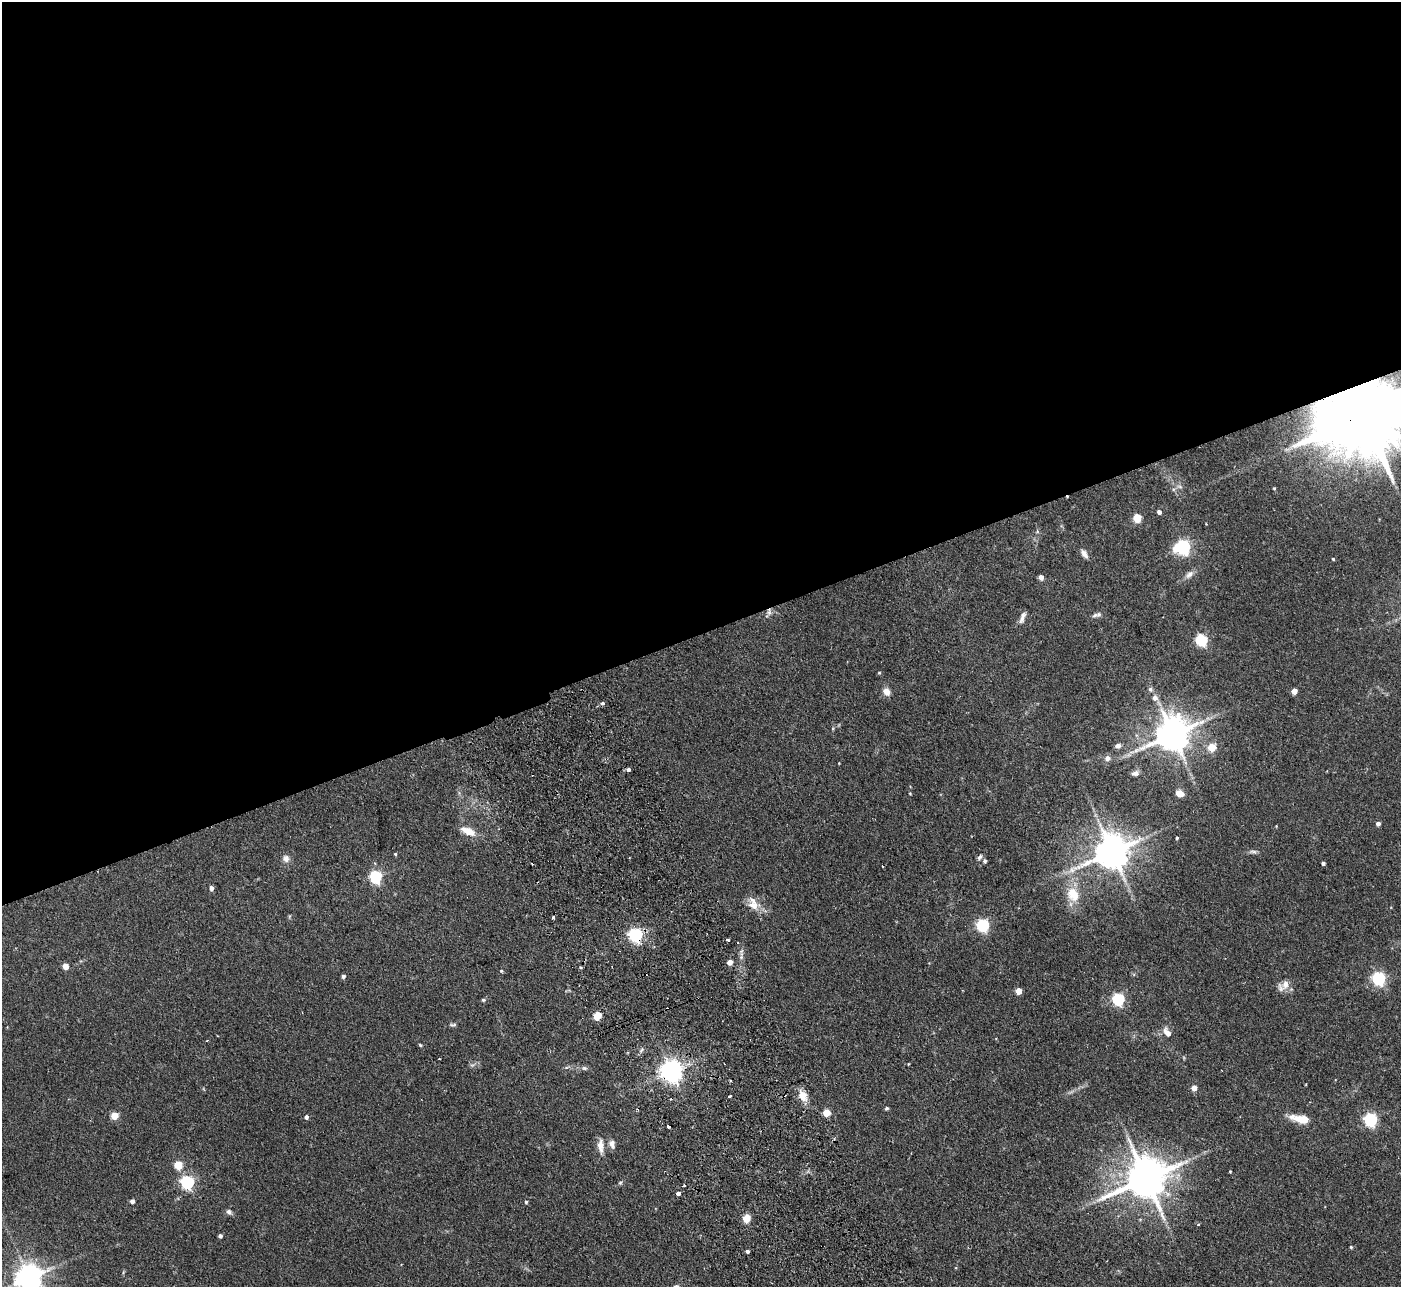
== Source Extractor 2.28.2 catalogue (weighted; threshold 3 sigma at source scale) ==
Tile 2 of 4 x 4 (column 2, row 1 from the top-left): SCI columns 1453-2851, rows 4038-5322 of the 5702 x 5634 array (HDU 1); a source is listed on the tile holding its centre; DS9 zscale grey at full resolution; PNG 1403 x 1289 px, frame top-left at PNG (2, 2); no overlay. Shown black and unused: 49% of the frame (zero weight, under 2 of 3 exposures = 3% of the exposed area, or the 3 px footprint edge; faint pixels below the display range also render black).
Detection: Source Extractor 2.28.2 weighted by HDU 2 'WHT'; one run over the whole footprint, this tile lists its part. Background 0.0933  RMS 0.0062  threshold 0.028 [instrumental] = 3 sigma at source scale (4.5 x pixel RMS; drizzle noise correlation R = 1.50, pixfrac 1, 0.05/0.05 arcsec/px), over >= 5 px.
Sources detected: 96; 3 cosmic-ray / hot-pixel residue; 1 long thin detection or spike segment (spike, bleed or trail) — not listed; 1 inside a brighter listed object's ellipse — not listed separately; the other 91 listed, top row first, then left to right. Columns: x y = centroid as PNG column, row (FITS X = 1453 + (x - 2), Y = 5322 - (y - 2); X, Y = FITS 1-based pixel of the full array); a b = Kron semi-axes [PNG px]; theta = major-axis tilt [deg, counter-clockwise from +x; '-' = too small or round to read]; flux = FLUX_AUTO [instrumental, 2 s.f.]
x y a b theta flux
1364 415 30 16 21 12000
1180 487 8 3 -19 1.2
1274 488 3 3 - 0.51
1159 512 4 4 - 2
1137 518 5 5 - 22
1183 547 6 6 - 140
1084 554 12 6 -59 2.9
1333 559 3 3 - 0.62
1189 574 14 7 38 3.2
1041 577 5 4 - 3.7
769 612 10 6 84 1.9
1097 615 13 6 11 2
1022 617 16 6 69 2.9
1201 640 6 5 - 65
1150 689 7 5 -76 1.4
1294 691 5 4 - 6
887 692 10 8 -53 4
1155 698 8 7 - 3.2
602 703 5 4 - 1.8
1172 734 11 9 34 1400
1118 746 8 6 11 1.9
1212 747 5 5 - 19
1107 758 6 6 - 3
628 770 3 3 - 5.1
1135 773 9 6 16 2.2
910 793 3 3 - 0.52
1180 793 9 6 -19 4.5
1378 823 4 4 - 2.1
468 831 18 8 -24 8
1177 838 3 3 - 0.75
1112 852 11 9 30 1500
395 854 3 3 - 0.81
980 857 9 5 60 1.6
286 858 10 10 - 2.9
985 861 5 4 - 1.2
1323 863 4 3 - 1.4
882 866 3 2 - 0.47
376 877 7 5 -82 79
211 888 5 4 - 2.3
1073 894 21 17 -58 15
753 904 21 13 -60 7.7
983 925 6 6 - 84
635 935 6 6 - 120
727 940 3 3 - 1.5
738 943 3 2 - 0.53
730 962 4 4 - 4.8
65 966 5 4 - 8.2
501 971 5 4 - 0.66
343 976 5 4 - 1.4
1379 978 6 6 - 110
1285 984 14 10 67 5.1
1018 991 5 4 - 7.9
1118 999 6 5 - 76
483 1000 5 4 - 0.98
597 1016 6 5 - 17
453 1025 9 4 -3 1.2
1167 1032 12 7 -58 4.2
420 1045 4 3 - 0.66
642 1050 8 3 71 1.2
439 1059 3 2 - 0.38
908 1064 2 2 - 0.48
584 1068 8 5 -15 1.4
671 1071 7 7 - 470
1194 1088 5 4 - 5.5
730 1096 3 2 - 1.3
803 1096 15 11 -66 6.2
887 1108 5 4 - 0.85
826 1112 5 5 - 14
114 1115 5 5 - 16
306 1117 4 4 - 1.8
1302 1119 12 7 -7 12
1370 1119 6 6 - 100
668 1126 3 3 - 3.7
612 1144 11 7 -76 2.7
601 1146 21 8 -88 5
178 1165 5 5 - 21
1230 1171 3 3 - 0.47
1146 1178 13 11 28 2200
187 1182 6 6 - 110
620 1183 5 5 - 0.8
684 1186 3 3 - 1.4
678 1193 4 3 - 13
132 1201 4 4 - 2.2
526 1202 5 4 - 0.88
229 1212 7 6 - 1.9
747 1218 10 8 79 5.1
1198 1225 3 3 - 1.2
220 1236 4 4 - 1.7
1351 1247 4 4 - 0.67
747 1251 3 3 - 7.7
28 1277 8 8 - 700
Overlapping masked pixels (flux is a lower limit): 4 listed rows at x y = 1364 415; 769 612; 635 935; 671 1071
Isophote crosses this tile's border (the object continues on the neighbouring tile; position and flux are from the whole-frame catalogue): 2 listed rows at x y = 1364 415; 28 1277